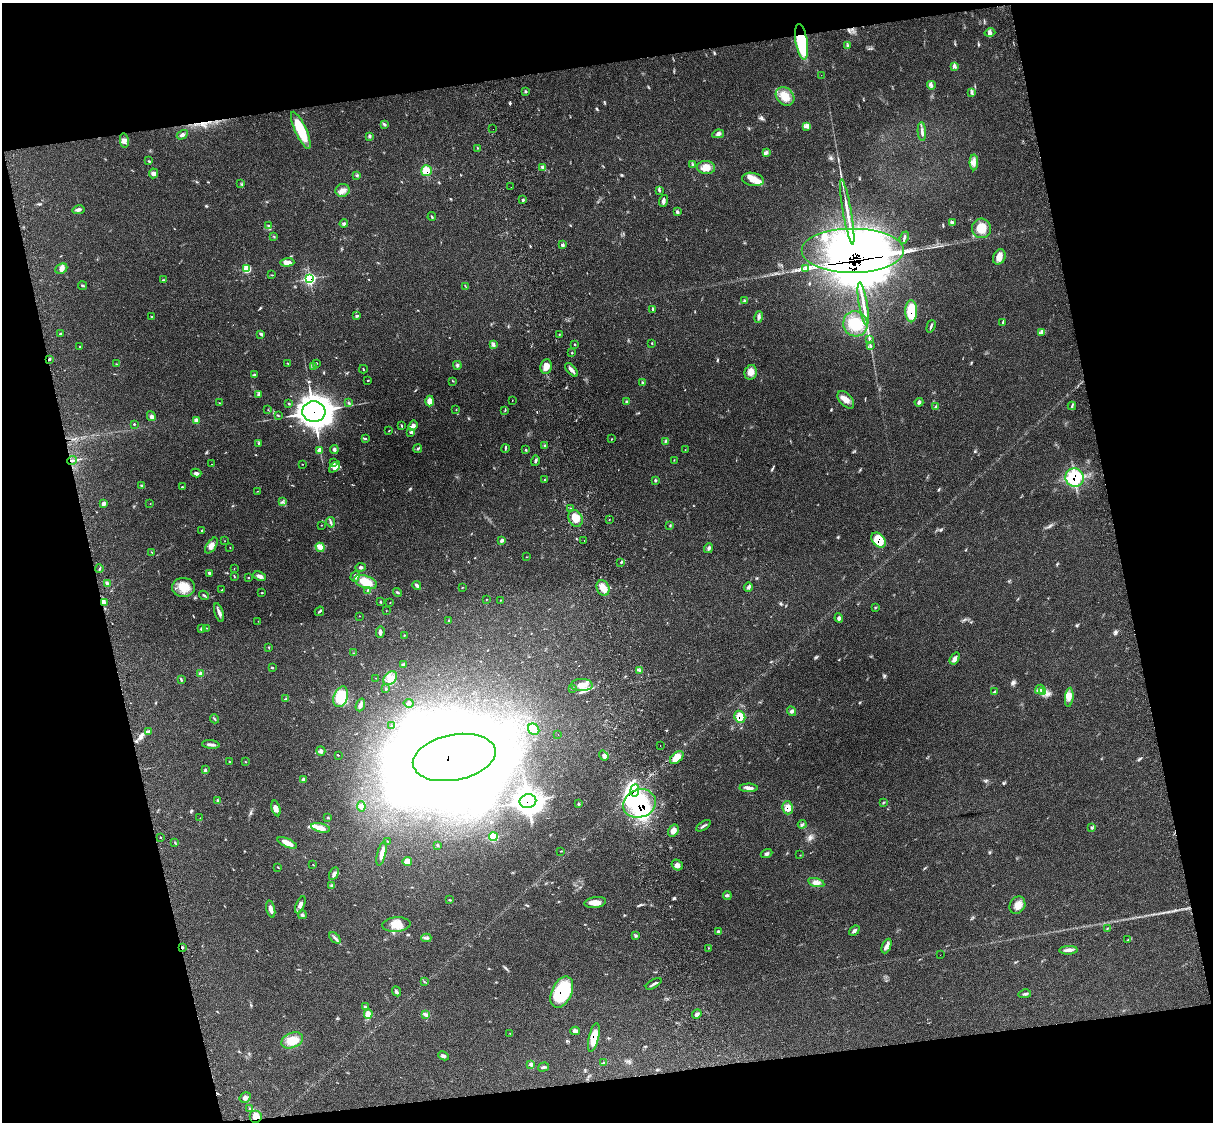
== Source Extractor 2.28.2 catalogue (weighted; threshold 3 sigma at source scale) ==
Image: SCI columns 122-4964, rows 278-4757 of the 5090 x 4923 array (HDU 1 of 3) = the unmasked area's bounding box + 8 px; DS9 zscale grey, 4 x 4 block average (1 PNG px = mean of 4 x 4 image px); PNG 1215 x 1124 px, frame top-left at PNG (2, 3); each listed source drawn as its Kron ellipse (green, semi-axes under 4 px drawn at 4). Shown black and unused: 25% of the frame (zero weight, under 3 of 4 exposures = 6% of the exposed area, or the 3 px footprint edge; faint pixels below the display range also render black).
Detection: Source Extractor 2.28.2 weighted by HDU 2 'WHT'. Background 0.108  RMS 0.0065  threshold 0.0293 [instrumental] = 3 sigma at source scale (4.5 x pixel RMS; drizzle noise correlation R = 1.50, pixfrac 1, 0.05/0.05 arcsec/px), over >= 5 px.
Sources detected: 361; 20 inside a brighter object's white glare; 2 cosmic-ray / hot-pixel residue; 1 long thin detection or spike segment (spike, bleed or trail) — neither listed nor drawn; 8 coinciding with a brighter row at this scale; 19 inside a brighter listed object's ellipse — not listed separately; the other 311 listed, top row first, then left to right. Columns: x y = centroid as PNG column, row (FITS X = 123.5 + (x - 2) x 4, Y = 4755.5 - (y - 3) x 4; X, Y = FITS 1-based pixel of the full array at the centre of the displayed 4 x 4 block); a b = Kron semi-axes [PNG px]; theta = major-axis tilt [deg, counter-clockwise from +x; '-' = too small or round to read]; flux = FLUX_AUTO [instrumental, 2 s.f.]
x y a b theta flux
990 33 5 3 - 8.6
802 42 18 6 -80 240
847 46 2 2 - 2.1
954 67 3 2 - 6
821 75 2 2 - 0.72
931 85 4 2 - 6.8
525 91 3 2 - 4
972 92 2 2 - 4.1
785 96 10 8 -47 47
385 124 3 2 - 4.6
806 127 3 2 - 6.1
493 129 2 2 - 0.62
301 130 20 5 -66 140
922 132 9 2 -86 11
718 134 6 3 12 9.2
182 135 6 3 31 9.1
369 136 4 2 - 4.2
124 140 7 4 -79 14
477 148 2 2 - 1.4
766 152 2 2 - 3.8
149 161 2 2 - 2
974 162 8 3 -90 16
693 164 3 2 - 2.6
543 167 3 2 - 4.5
706 167 9 6 -5 37
426 171 5 5 - 62
153 173 5 4 - 13
357 175 3 2 - 4.3
753 179 11 6 -11 37
241 184 2 2 - 1.6
511 187 2 2 - 0.72
342 190 7 6 - 20
659 190 2 2 - 2.8
523 200 3 2 - 3.5
663 201 6 3 72 11
78 210 6 3 9 8.9
677 212 4 2 - 4.2
847 212 33 2 -80 53
432 217 4 2 - 3.5
952 223 3 3 - 5.6
344 224 4 3 - 6.3
268 226 3 3 - 5.2
981 228 10 9 - 58
274 236 3 2 - 2.5
904 238 6 2 68 5.8
562 245 4 3 - 6.3
853 250 51 22 0 4200
999 257 8 6 65 30
287 262 7 4 2 16
61 269 6 4 24 14
247 269 3 3 - 75
805 269 4 2 - 6.8
272 275 2 2 - 2.1
310 279 4 4 - 220
163 280 4 2 - 3.3
83 285 4 2 - 4.2
465 286 3 2 - 2.1
744 301 3 3 - 4.6
863 304 22 2 -81 35
653 309 4 2 - 5.3
911 311 11 6 90 110
357 316 4 2 - 5.4
152 317 2 2 - 1.9
759 317 6 3 79 8.9
1003 322 4 2 - 4.9
855 324 13 12 - 91
931 326 6 2 74 6.8
60 333 2 2 - 3.1
1041 333 3 2 - 3.2
261 334 4 2 - 8.1
559 334 2 2 - 2
869 339 2 2 - 2.7
652 343 2 2 - 1.6
575 344 2 2 - 4.1
494 345 4 2 - 5.9
870 345 2 2 - 2.1
80 347 2 2 - 1.4
572 353 2 2 - 1.7
49 359 3 2 - 3.8
287 363 2 2 - 1.5
316 363 3 2 - 2.4
116 364 2 2 - 1.9
457 365 4 2 - 6
313 367 3 2 - 2.2
546 367 7 5 81 30
363 369 4 2 - 2.9
572 370 8 3 -49 13
751 372 7 6 - 25
254 375 2 2 - 8.9
368 381 2 2 - 1.8
453 381 2 2 - 2.1
643 382 3 2 - 3.8
259 394 2 2 - 2.9
512 400 2 2 - 1.1
846 400 10 6 -49 29
430 401 5 4 - 24
626 402 4 3 - 5
919 402 4 3 - 7.2
219 403 2 2 - 1.6
349 403 4 2 - 3.4
289 404 2 2 - 3.2
1072 406 4 2 - 4.8
936 407 4 3 - 6.4
456 409 2 2 - 1.5
268 410 2 2 - 1.5
505 410 3 2 - 2.4
314 412 11 10 - 4700
278 415 2 2 - 1.6
151 416 5 3 - 8.7
196 421 4 3 - 17
134 424 2 2 - 2.9
401 425 4 2 - 2.7
413 426 5 4 - 17
389 430 3 2 - 2
410 432 3 2 - 3.5
366 439 3 2 - 3.4
612 439 2 2 - 1.8
665 442 2 2 - 2.1
258 443 3 2 - 3.3
545 446 3 2 - 4.3
334 449 4 3 - 7.2
418 449 4 2 - 5.3
505 449 4 2 - 4.1
319 450 3 3 - 23
526 450 3 2 - 3.3
685 450 2 2 - 1.3
72 460 5 2 - 6.4
674 460 2 2 - 1.7
535 461 5 2 - 6.4
334 463 2 2 - 2.2
211 464 2 2 - 0.74
302 464 2 2 - 1.4
335 467 6 3 42 15
196 473 5 3 - 10
1074 478 9 9 - 210
545 480 2 2 - 2.2
655 480 3 2 - 4.3
141 485 2 2 - 6.3
182 487 2 2 - 2.6
257 491 2 2 - 1.4
282 502 2 2 - 1.4
103 503 3 3 - 14
150 503 2 2 - 1.1
571 508 3 2 - 3.3
575 518 9 6 -65 34
609 519 2 2 - 2.1
331 522 5 2 - 7.1
322 525 2 2 - 1.4
670 526 2 2 - 2.6
202 530 2 2 - 2.8
502 540 4 3 - 11
878 540 8 6 -47 89
225 541 2 2 - 1.1
584 541 2 2 - 0.63
211 546 9 4 57 21
230 547 2 2 - 1.5
320 547 5 4 - 41
709 548 5 3 - 7.9
152 552 3 2 - 1.5
526 557 2 2 - 1
621 562 3 2 - 3.5
361 567 5 3 - 7.7
99 569 4 2 - 3.9
234 569 2 2 - 1.2
209 573 4 2 - 6.8
234 576 3 2 - 2.3
260 576 6 3 -25 18
355 576 5 3 - 13
248 577 2 2 - 2.4
365 582 12 6 -20 72
107 583 4 3 - 9.1
417 586 4 3 - 10
183 587 11 9 0 58
748 587 4 3 - 8.2
462 588 2 2 - 1.8
603 588 8 6 -67 33
222 590 2 2 - 2.1
367 590 2 2 - 2.2
397 592 4 2 - 4.8
262 593 3 2 - 2.2
204 595 5 2 - 5.3
486 599 2 2 - 1.3
500 600 2 2 - 1.7
104 602 3 2 - 4.2
380 602 2 2 - 1.9
390 602 2 2 - 1.7
875 608 2 2 - 2
319 611 5 2 - 5.9
386 611 2 2 - 0.92
219 612 10 3 -73 15
359 616 2 2 - 0.97
839 618 4 4 - 8
449 620 3 2 - 3.1
258 621 2 2 - 0.92
206 628 2 2 - 1.9
201 629 3 3 - 6.8
380 632 6 3 86 12
404 635 2 2 - 2.5
269 647 2 2 - 1.9
354 653 2 2 - 1.2
955 658 6 4 56 15
403 664 3 2 - 5.5
272 668 2 2 - 3.6
640 671 3 3 - 7.6
201 674 2 2 - 27
376 678 2 2 - 1.3
390 678 8 6 44 28
181 680 3 2 - 4.7
582 685 11 6 -1 45
573 688 3 2 - 3.1
386 689 2 2 - 2.7
1040 689 5 2 - 6.5
994 692 3 2 - 4.2
1043 692 3 3 - 7.5
341 697 11 7 69 99
1069 697 9 3 83 19
286 699 3 2 - 3.6
409 703 5 3 - 6.4
360 705 6 3 70 11
792 711 5 3 - 7.6
740 717 6 5 - 49
214 719 4 2 - 3.9
391 726 4 2 - 2.7
534 729 6 5 - 27
149 731 3 3 - 4.3
558 734 2 2 - 0.67
211 744 9 3 -6 13
660 746 2 2 - 0.83
321 751 5 3 - 9.9
338 755 2 2 - 2.1
604 756 5 4 - 10
454 757 42 23 11 11000
677 758 8 5 43 49
229 762 2 2 - 2.5
246 762 2 2 - 1.5
205 769 3 2 - 3.6
304 780 3 3 - 13
749 788 9 3 -1 15
635 790 6 3 82 27
218 801 4 3 - 6.2
528 801 8 7 - 1700
639 803 17 14 18 300
883 803 4 2 - 3
579 804 3 2 - 2.5
361 806 5 4 - 13
276 808 8 4 -75 17
788 808 6 5 - 30
200 818 2 2 - 1.4
328 818 3 2 - 2.8
802 824 4 2 - 5.1
704 826 8 2 33 7.5
1092 827 3 2 - 2
320 828 10 4 -13 33
673 831 6 5 - 24
160 837 2 2 - 1.9
493 837 4 4 - 68
388 841 2 2 - 2.1
175 843 3 2 - 2.1
287 843 10 3 -23 43
437 845 3 2 - 2.9
561 851 2 2 - 1.4
382 853 12 3 76 25
767 853 6 3 22 8.5
800 855 2 2 - 1.2
407 861 4 4 - 25
313 865 2 2 - 1.3
677 865 6 5 - 15
278 867 3 2 - 2.4
334 874 7 3 62 10
816 882 8 4 -14 25
331 885 3 2 - 3.8
727 896 4 3 - 6.2
450 900 3 2 - 2.9
595 902 11 5 8 29
300 905 9 4 65 19
1017 905 9 7 60 32
271 909 9 3 -76 18
303 915 4 2 - 5.7
396 925 14 7 4 46
1107 928 2 2 - 1.3
718 931 3 3 - 4.5
854 931 6 3 40 7.6
635 936 3 3 - 4.5
335 938 7 2 -45 8.2
426 938 5 3 - 6.7
1128 940 2 2 - 2
886 946 8 3 67 13
182 948 3 2 - 4.3
708 948 2 2 - 1.6
1068 950 9 3 3 13
940 955 2 2 - 1.5
424 982 2 2 - 1.4
654 984 9 2 31 8.4
396 991 5 3 - 6.7
562 992 16 10 64 280
1025 994 6 2 13 6.7
365 1007 4 2 - 4.4
368 1014 5 4 - 28
697 1014 5 3 - 8.8
426 1015 2 2 - 3.3
575 1031 5 4 - 12
510 1033 2 2 - 1.3
594 1038 14 5 77 69
292 1040 11 7 23 64
443 1056 5 3 - 8.2
603 1062 3 2 - 2.5
531 1064 4 3 - 7.2
543 1067 6 2 18 5.9
245 1098 6 5 - 11
250 1109 2 2 - 2.6
256 1116 6 6 - 30
Overlapping masked pixels (flux is a lower limit): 20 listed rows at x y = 802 42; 426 171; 853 250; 310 279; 911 311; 49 359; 314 412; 72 460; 1074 478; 878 540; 740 717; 454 757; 635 790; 528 801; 639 803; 788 808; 182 948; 562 992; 594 1038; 256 1116
Diffuse or blended objects may show on this block-average render without a row.